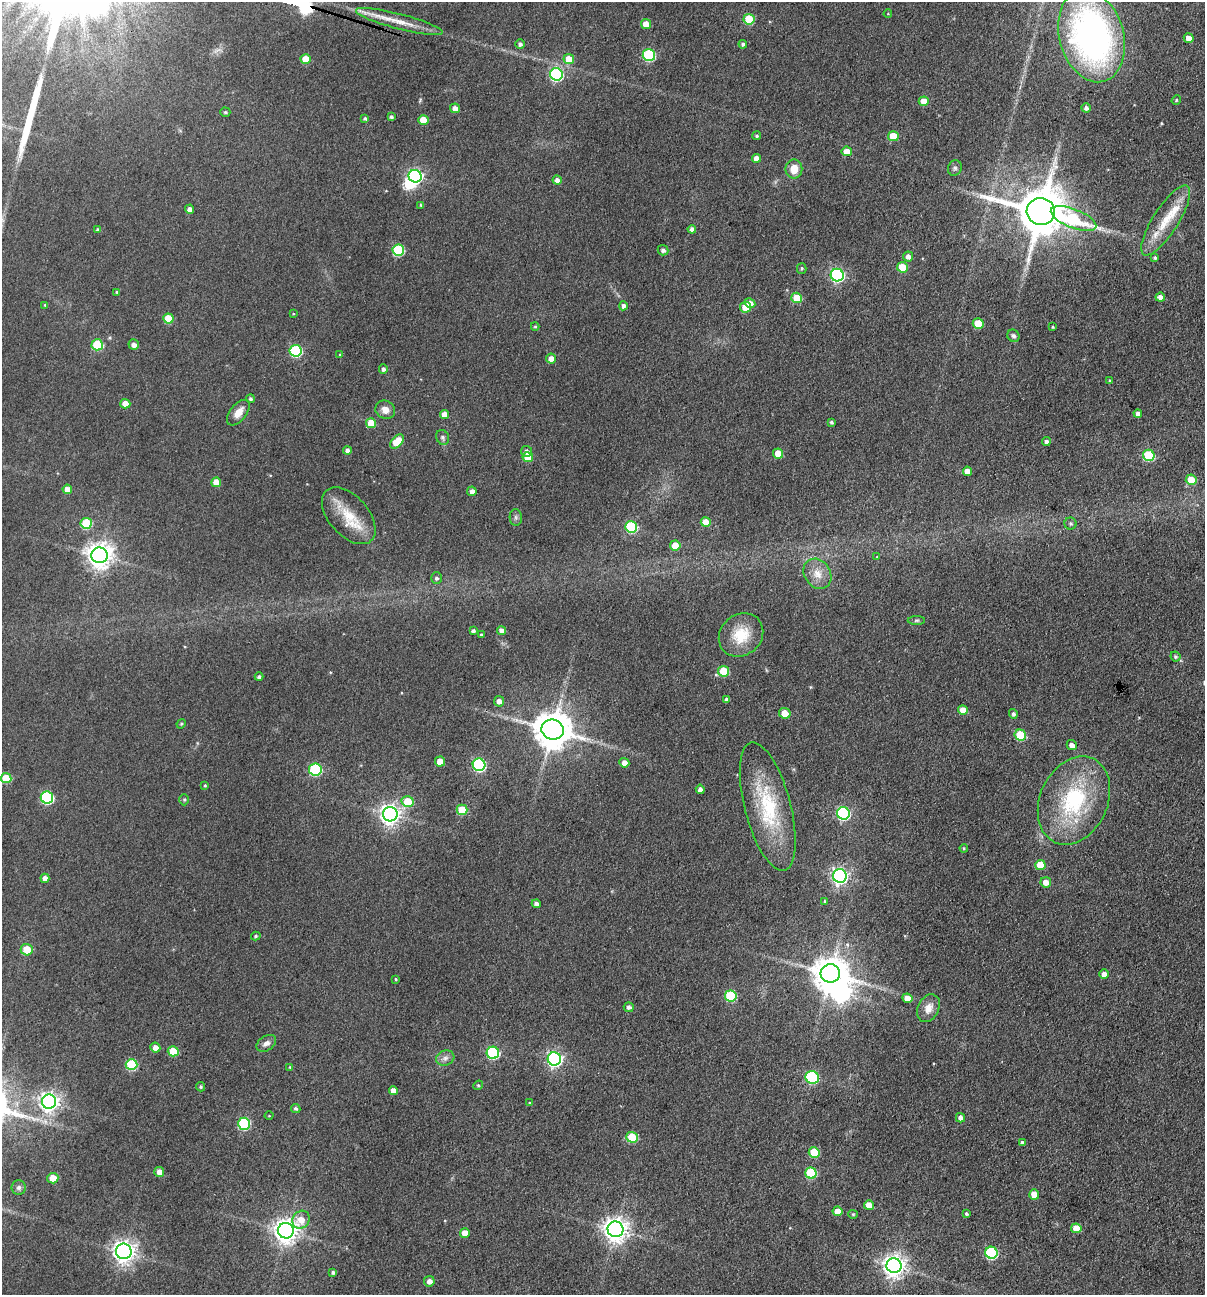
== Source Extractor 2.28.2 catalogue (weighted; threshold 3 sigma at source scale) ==
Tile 6 of 4 x 4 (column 2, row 2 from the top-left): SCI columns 1332-2534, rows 2587-3879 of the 5193 x 5174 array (HDU 1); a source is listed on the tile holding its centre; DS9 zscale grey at full resolution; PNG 1207 x 1297 px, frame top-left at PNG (2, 2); each listed source drawn as its Kron ellipse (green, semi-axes under 4 px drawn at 4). Shown black and unused: <1% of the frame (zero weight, under 3 of 4 exposures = <1% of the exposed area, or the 3 px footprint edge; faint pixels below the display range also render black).
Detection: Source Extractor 2.28.2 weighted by HDU 2 'WHT'; one run over the whole footprint, this tile lists its part. Background 0.174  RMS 0.0098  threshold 0.0439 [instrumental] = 3 sigma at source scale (4.5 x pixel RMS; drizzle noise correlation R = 1.50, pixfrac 1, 0.05/0.05 arcsec/px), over >= 5 px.
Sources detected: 187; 2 inside a brighter object's white glare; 1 long thin detection or spike segment (spike, bleed or trail) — neither listed nor drawn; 2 inside a brighter listed object's ellipse — not listed separately; the other 182 listed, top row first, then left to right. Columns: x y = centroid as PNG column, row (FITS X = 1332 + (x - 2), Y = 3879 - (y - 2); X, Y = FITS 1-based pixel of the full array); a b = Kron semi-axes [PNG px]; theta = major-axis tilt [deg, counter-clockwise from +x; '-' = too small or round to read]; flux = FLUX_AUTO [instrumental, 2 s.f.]
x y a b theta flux
888 14 4 3 - 0.63
749 19 5 5 - 39
399 21 45 7 -15 20
646 24 5 5 - 13
1091 36 47 32 -74 390
1189 38 5 4 - 8.4
520 44 5 4 - 2.7
743 44 4 4 - 2.2
649 55 6 6 - 100
306 59 5 5 - 21
569 59 5 5 - 19
556 74 6 6 - 140
1176 100 5 4 - 1.3
924 101 5 5 - 14
455 108 5 4 - 6.5
1086 108 5 4 - 3.6
225 112 5 4 - 1.5
391 117 4 3 - 1.9
365 118 4 4 - 1.8
423 120 5 5 - 17
757 136 4 4 - 2.1
893 136 5 5 - 25
847 151 5 5 - 11
756 158 4 4 - 6.9
955 168 8 6 67 2.6
794 169 9 8 - 14
415 176 6 6 - 230
557 180 4 4 - 4.6
421 205 4 3 - 1.2
190 209 4 4 - 4.7
1041 212 14 13 - 5400
1073 219 24 9 -21 72
1166 220 41 12 57 29
692 229 4 4 - 4.7
98 230 4 4 - 2.4
398 250 6 5 - 78
663 250 5 5 - 3.5
908 256 5 5 - 5.2
1155 258 4 3 - 2.1
902 267 5 5 - 31
802 268 5 4 - 1.4
837 275 6 6 - 170
117 292 4 3 - 0.93
1160 297 5 4 - 5.2
797 298 5 5 - 30
750 303 5 4 - 7.3
45 305 3 2 - 0.66
623 306 4 4 - 3.5
745 307 5 5 - 22
293 314 3 2 - 0.68
168 318 5 5 - 25
978 323 5 5 - 25
535 326 4 4 - 1.1
1053 327 3 2 - 0.88
1013 336 6 5 - 3.1
97 345 6 5 - 49
134 345 5 5 - 4.8
296 351 6 6 - 100
340 355 4 3 - 1
551 358 5 5 - 7
383 369 5 4 - 2.9
1110 381 3 3 - 1.4
250 399 4 4 - 2.3
125 404 5 5 - 12
385 410 10 9 - 7.5
238 413 15 8 51 9.7
1138 413 4 4 - 4.3
444 414 4 4 - 8.2
831 422 4 3 - 1.7
371 423 5 5 - 17
443 437 7 6 - 2.6
397 442 8 5 46 26
1046 442 4 4 - 3.2
347 450 4 4 - 3.6
526 451 6 5 - 3.4
778 453 5 5 - 17
1149 455 6 5 - 62
528 457 5 5 - 22
967 471 4 4 - 7.7
1191 480 5 5 - 25
216 482 5 5 - 12
67 489 5 4 - 8.5
472 491 5 4 - 4.7
349 516 34 19 -48 33
516 517 8 6 -88 2.4
706 522 5 5 - 15
86 523 5 5 - 48
1070 523 6 6 - 2
631 527 6 5 - 86
675 545 5 5 - 16
100 555 8 8 - 1000
877 557 3 3 - 0.7
817 574 16 13 -55 12
436 578 6 5 - 2.3
916 620 8 4 1 1.8
502 630 4 4 - 5.7
473 631 4 3 - 3
481 635 3 3 - 1.4
741 635 23 20 41 30
1175 656 5 4 - 2.1
724 671 5 5 - 34
259 677 4 3 - 2.3
727 700 4 4 - 3.2
499 701 5 5 - 4.6
963 710 5 5 - 12
785 713 6 5 - 14
1013 714 5 4 - 2.8
181 724 5 4 - 1
553 730 11 10 - 2800
1020 735 6 5 - 48
1072 745 5 5 - 5.2
440 761 5 5 - 13
624 763 5 4 - 6.5
479 765 6 6 - 140
315 770 6 6 - 94
6 778 5 5 - 33
205 785 4 3 - 0.96
700 789 4 4 - 4.5
47 797 6 6 - 120
184 800 6 5 - 1.5
1074 800 46 34 65 100
408 802 6 5 - 26
768 806 66 23 -75 77
462 810 5 5 - 34
843 813 6 6 - 150
390 814 7 7 - 580
964 848 4 3 - 1.1
1040 865 5 5 - 24
840 876 7 6 - 320
45 878 4 4 - 5.6
1046 882 5 5 - 8.4
825 901 4 3 - 1.2
536 904 4 4 - 2.9
256 936 5 4 - 1.5
27 950 6 5 - 21
830 973 10 9 - 2100
1104 974 4 4 - 6.9
396 979 3 3 - 1
731 996 6 5 - 66
907 998 5 4 - 9.1
629 1007 5 5 - 3
928 1008 15 10 63 10
266 1043 11 7 33 4.9
155 1048 5 5 - 6.7
173 1051 5 5 - 24
493 1053 6 6 - 100
445 1058 9 7 17 4.5
554 1059 6 6 - 260
132 1064 6 5 - 67
290 1067 4 3 - 0.86
812 1077 7 6 - 88
478 1085 5 4 - 1.4
201 1087 5 4 - 1.6
393 1091 4 4 - 7.6
49 1102 7 7 - 500
530 1103 4 3 - 1.4
296 1109 5 4 - 2
269 1116 4 3 - 0.8
961 1118 5 4 - 5.3
244 1124 6 6 - 94
632 1137 5 5 - 48
1022 1142 4 3 - 2.2
814 1152 5 5 - 31
159 1172 5 5 - 7.3
811 1173 6 5 - 63
53 1178 5 5 - 12
19 1188 7 7 - 2.7
1034 1194 5 5 - 13
869 1205 5 5 - 13
838 1211 5 5 - 10
853 1214 5 4 - 1.2
966 1214 4 4 - 2.1
301 1220 9 8 - 13
1076 1228 5 5 - 17
615 1229 8 7 - 880
286 1231 8 7 - 860
465 1233 5 5 - 12
124 1251 8 7 - 690
991 1253 6 6 - 110
894 1266 7 7 - 740
333 1273 4 4 - 2.3
429 1281 5 5 - 6.3